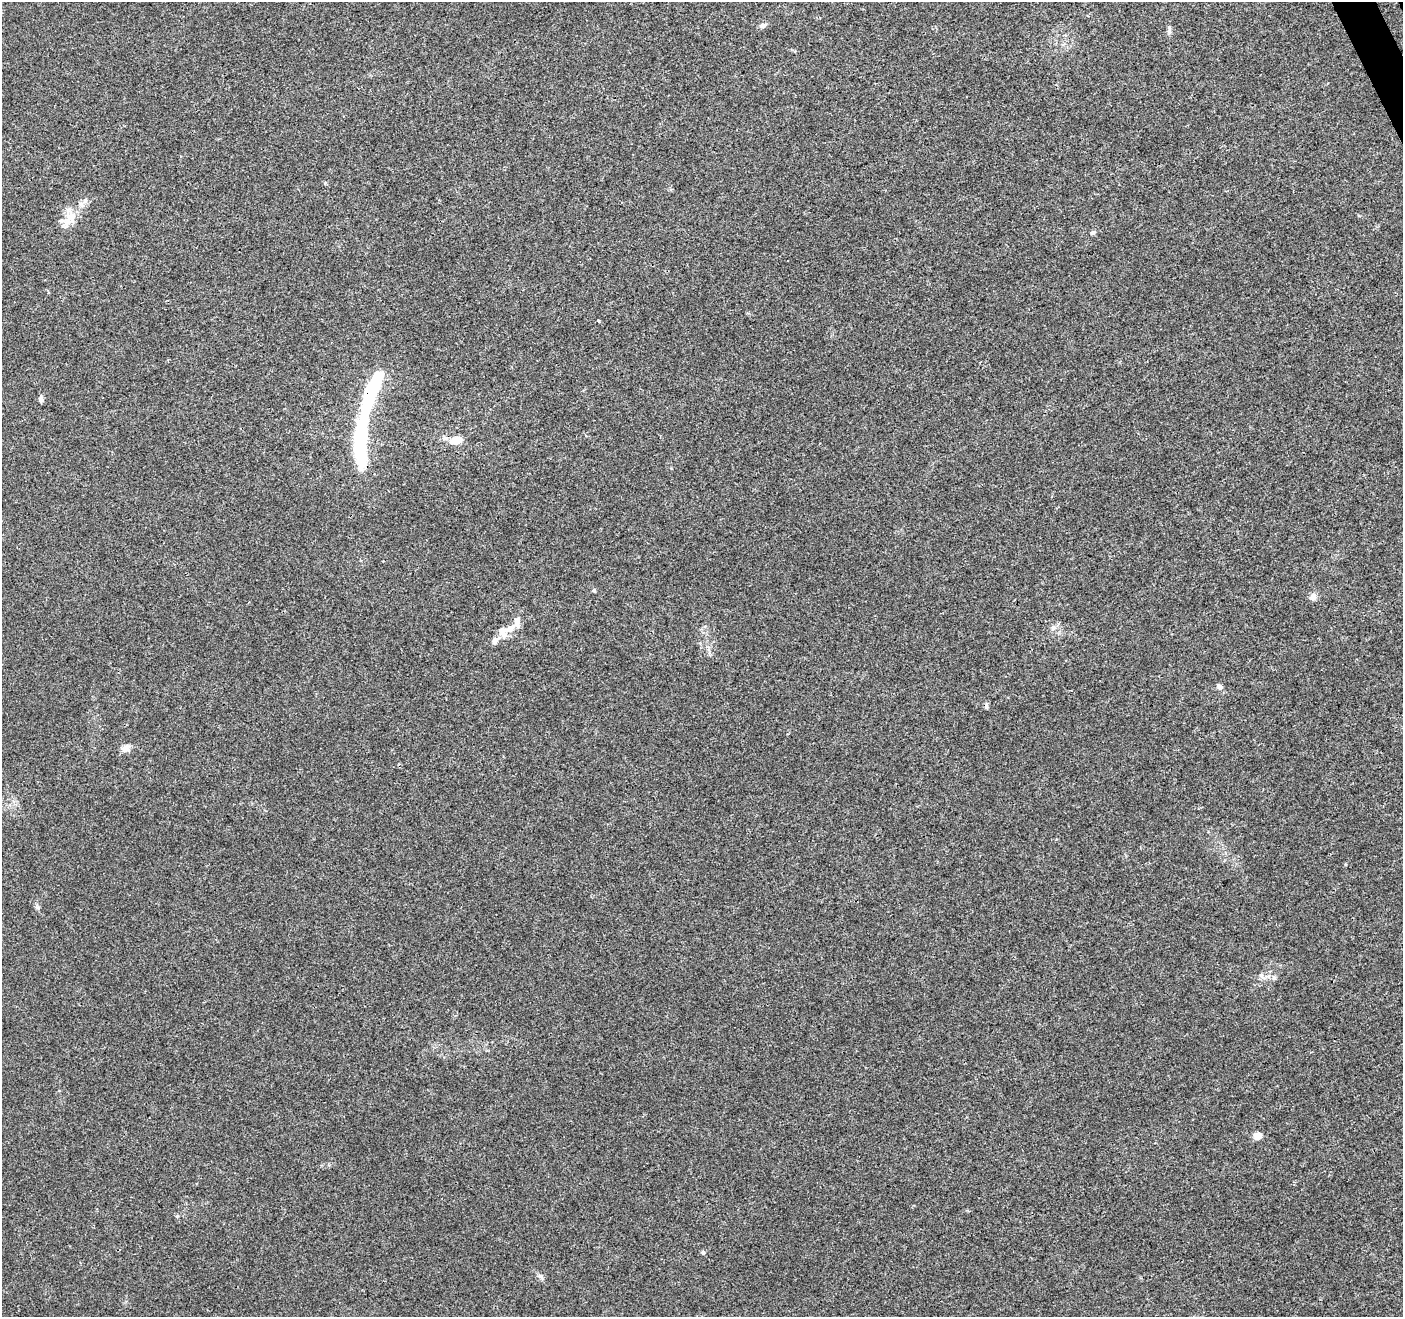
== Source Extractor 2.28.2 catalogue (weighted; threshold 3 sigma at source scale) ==
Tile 10 of 4 x 4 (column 2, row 3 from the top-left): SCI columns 1457-2857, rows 1486-2800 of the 5711 x 5544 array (HDU 1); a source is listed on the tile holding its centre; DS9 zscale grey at full resolution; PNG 1405 x 1319 px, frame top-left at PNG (2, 2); no overlay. Shown black and unused: <1% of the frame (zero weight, under 3 of 4 exposures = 5% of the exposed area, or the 3 px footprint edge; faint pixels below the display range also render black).
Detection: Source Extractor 2.28.2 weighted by HDU 2 'WHT'; one run over the whole footprint, this tile lists its part. Background 0.00813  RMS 0.0027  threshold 0.0121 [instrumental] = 3 sigma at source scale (4.5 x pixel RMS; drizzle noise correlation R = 1.50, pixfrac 1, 0.0396/0.0396 arcsec/px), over >= 5 px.
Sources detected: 27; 1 inside a brighter object's white glare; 1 cosmic-ray / hot-pixel residue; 1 long thin detection or spike segment (spike, bleed or trail) — not listed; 3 inside a brighter listed object's ellipse — not listed separately; the other 21 listed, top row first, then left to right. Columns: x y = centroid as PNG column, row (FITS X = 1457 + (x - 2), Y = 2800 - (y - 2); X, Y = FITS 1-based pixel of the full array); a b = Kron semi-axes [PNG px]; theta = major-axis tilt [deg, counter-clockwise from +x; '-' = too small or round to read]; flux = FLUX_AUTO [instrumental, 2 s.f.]
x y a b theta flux
762 26 9 6 15 0.98
1169 32 7 6 - 0.63
85 200 9 5 54 0.9
71 217 18 11 -85 3.4
1093 233 6 5 - 0.57
598 321 3 3 - 0.54
369 399 27 8 65 15
41 400 7 5 -73 0.85
456 440 13 8 18 3.8
594 590 5 5 - 0.39
1313 597 9 8 - 1.4
1053 628 8 7 - 1
510 629 13 8 23 2
495 641 9 7 46 1.4
1219 687 8 6 -48 0.98
126 748 11 9 0 1.6
1261 975 8 6 -89 0.8
1274 978 7 5 88 0.6
1257 1136 7 6 - 2.8
703 1252 6 4 -63 0.46
540 1276 8 6 -33 0.79
Overlapping masked pixels (flux is a lower limit): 1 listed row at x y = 369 399
Unlisted compact peaks at least as high as the median listed source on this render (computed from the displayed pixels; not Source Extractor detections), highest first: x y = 37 907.